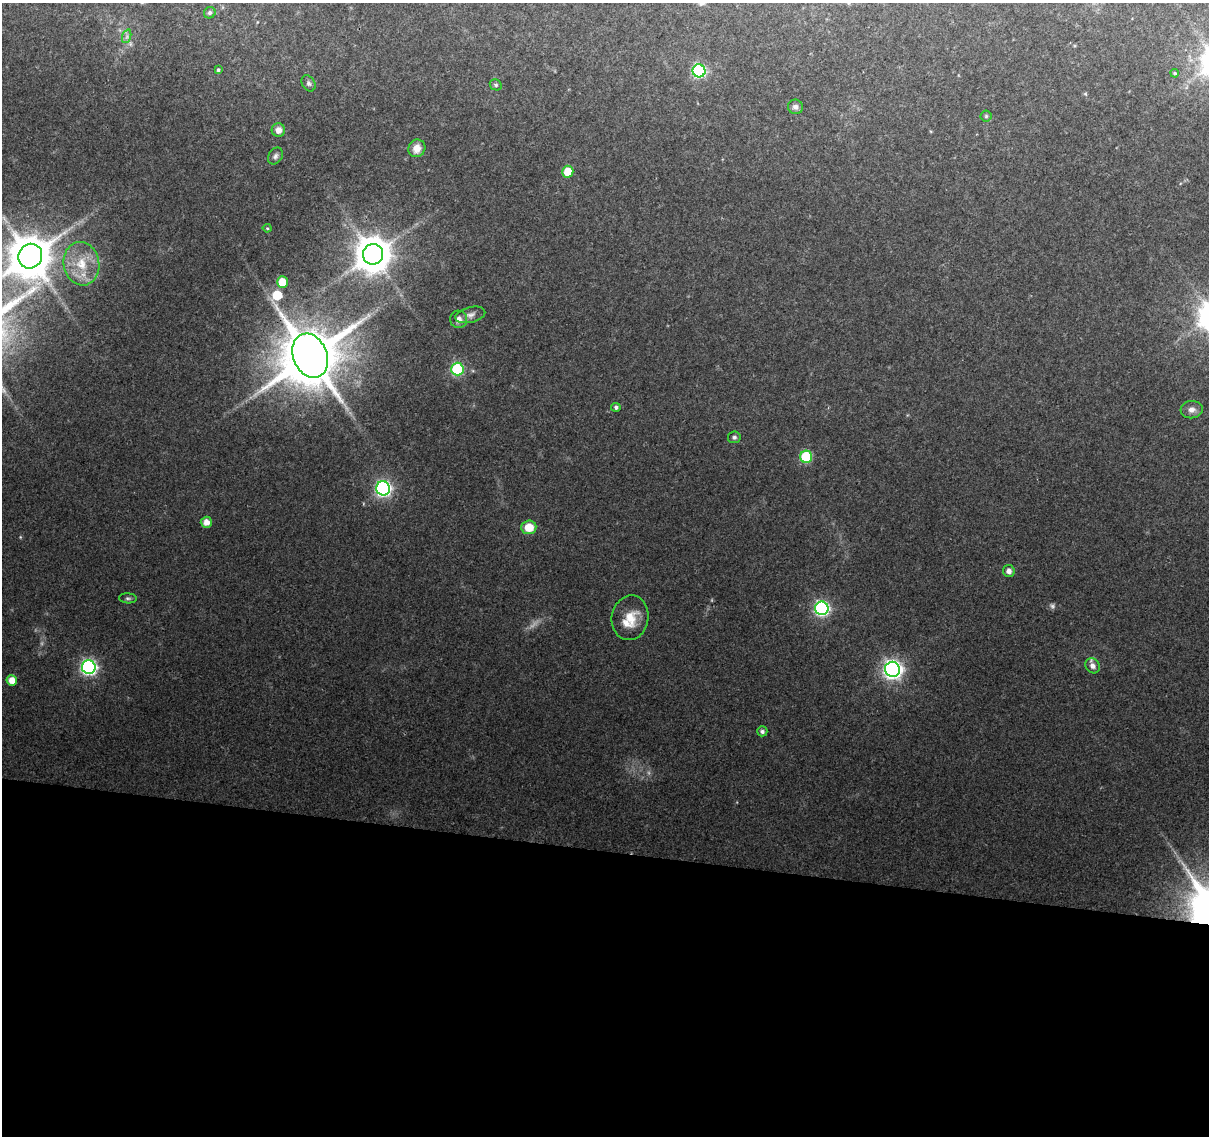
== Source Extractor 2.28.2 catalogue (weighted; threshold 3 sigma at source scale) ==
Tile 14 of 4 x 4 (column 2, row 4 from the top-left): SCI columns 1208-2414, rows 225-1358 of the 4835 x 5046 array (HDU 1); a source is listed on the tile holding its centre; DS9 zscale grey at full resolution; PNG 1211 x 1138 px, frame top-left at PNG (2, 3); each listed source drawn as its Kron ellipse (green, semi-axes under 4 px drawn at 4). Shown black and unused: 25% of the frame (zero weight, under 2 of 3 exposures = <1% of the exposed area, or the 3 px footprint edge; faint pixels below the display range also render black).
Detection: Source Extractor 2.28.2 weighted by HDU 2 'WHT'; one run over the whole footprint, this tile lists its part. Background 0.138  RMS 0.0098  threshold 0.0441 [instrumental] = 3 sigma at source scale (4.5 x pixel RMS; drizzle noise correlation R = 1.50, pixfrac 1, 0.0396/0.0396 arcsec/px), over >= 5 px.
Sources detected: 42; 3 too faint to see at this stretch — neither listed nor drawn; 1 inside a brighter listed object's ellipse — not listed separately; the other 38 listed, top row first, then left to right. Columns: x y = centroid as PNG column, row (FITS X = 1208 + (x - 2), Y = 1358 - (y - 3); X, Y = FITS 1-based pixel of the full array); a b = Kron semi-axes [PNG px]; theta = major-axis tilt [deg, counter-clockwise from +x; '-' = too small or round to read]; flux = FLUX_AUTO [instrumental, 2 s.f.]
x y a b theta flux
210 13 6 5 - 2.6
127 36 7 4 72 2.3
218 70 4 3 - 1.3
699 71 6 6 - 160
1175 73 4 3 - 1.3
308 83 8 6 -57 2.7
496 85 6 5 - 1.6
795 107 7 7 - 3.9
986 116 5 5 - 1.6
278 130 7 6 - 7.2
417 148 9 8 - 8.9
275 156 9 6 56 2.9
568 172 6 5 - 21
267 228 4 4 - 1
373 254 10 10 - 2400
30 256 13 11 53 4000
81 264 22 18 -80 28
282 282 5 5 - 21
470 315 15 7 14 5.2
459 319 8 8 - 5.7
310 356 23 17 -68 7900
457 369 6 6 - 96
616 407 5 4 - 2.5
1192 410 11 8 6 5.4
734 437 6 6 - 2.2
806 457 6 6 - 65
383 488 7 7 - 280
206 522 5 5 - 8
529 527 7 7 - 18
1009 571 6 6 - 4.7
128 598 9 5 -5 2.1
822 608 7 6 - 250
630 618 22 18 80 21
1093 666 8 6 -50 5.6
89 667 7 7 - 280
893 669 8 7 - 460
12 680 5 5 - 11
762 731 5 5 - 3
Isophote crosses this tile's border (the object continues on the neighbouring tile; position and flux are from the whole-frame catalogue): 1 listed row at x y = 30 256